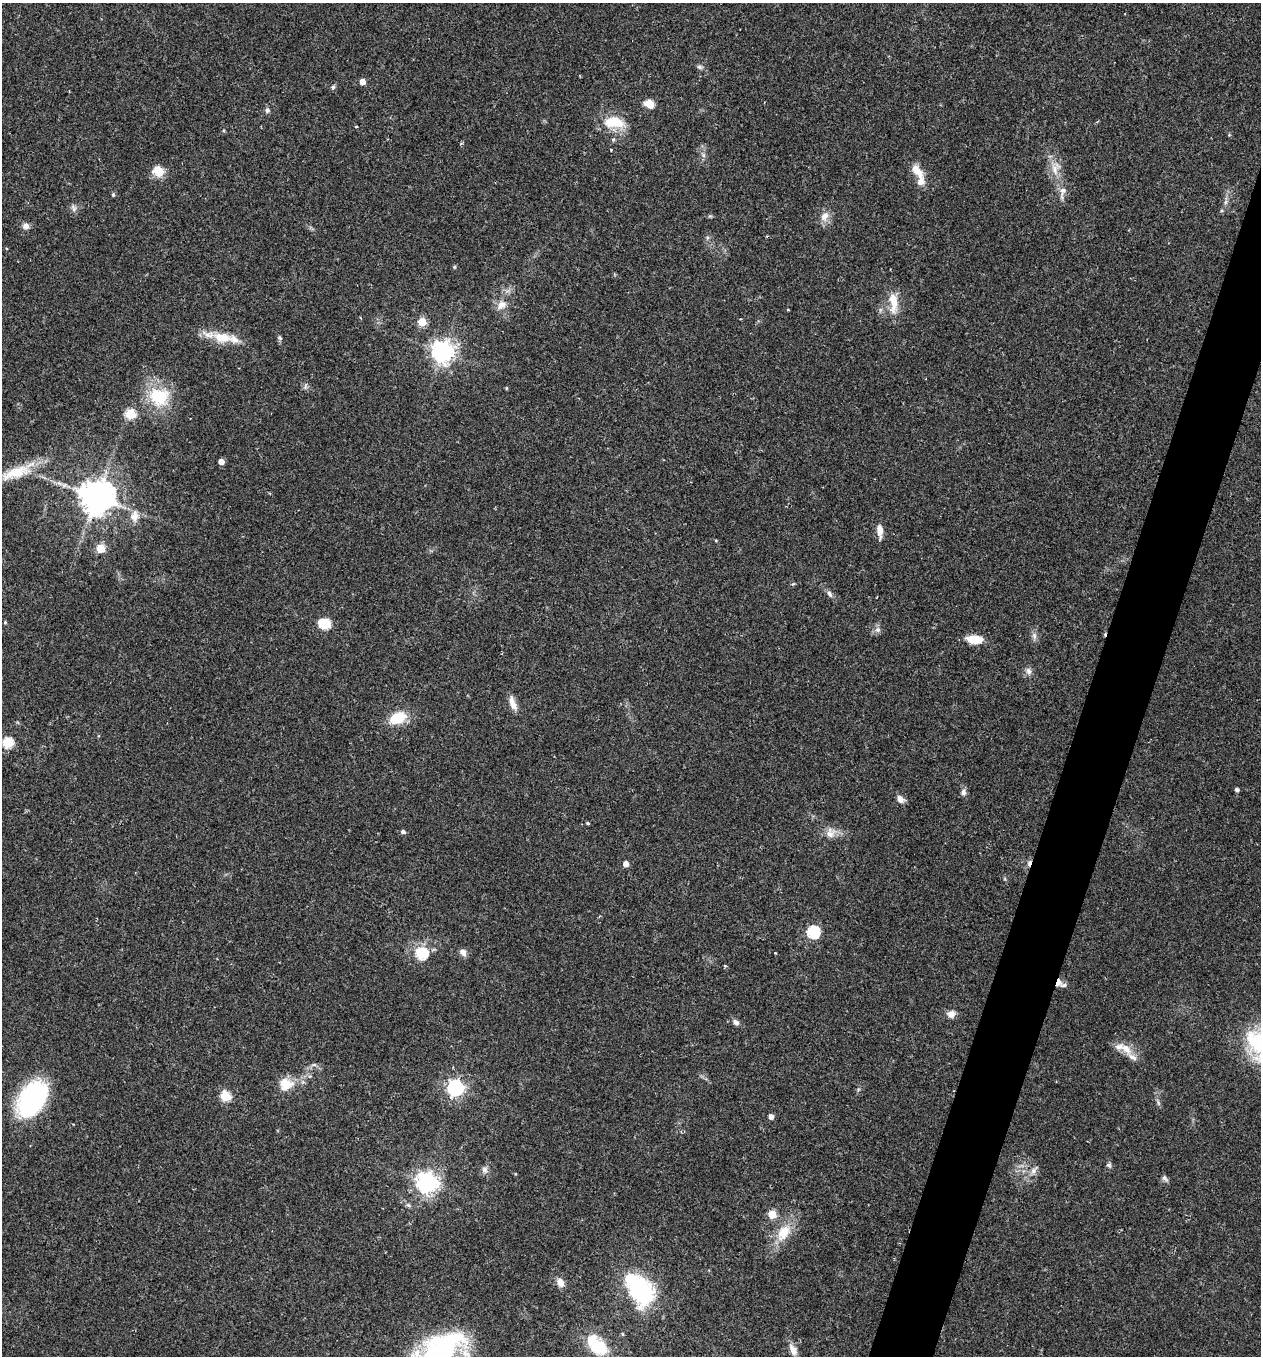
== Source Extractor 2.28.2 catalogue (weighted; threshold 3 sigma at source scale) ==
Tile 10 of 4 x 4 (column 2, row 3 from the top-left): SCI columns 1425-2683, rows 1397-2750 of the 5479 x 5487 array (HDU 1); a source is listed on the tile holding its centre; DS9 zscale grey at full resolution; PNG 1263 x 1358 px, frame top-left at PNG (2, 3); no overlay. Shown black and unused: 4% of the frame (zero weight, under 2 of 3 exposures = <1% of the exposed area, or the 3 px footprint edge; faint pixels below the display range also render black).
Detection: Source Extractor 2.28.2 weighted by HDU 2 'WHT'; one run over the whole footprint, this tile lists its part. Background 0.0386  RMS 0.0053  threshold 0.0238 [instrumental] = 3 sigma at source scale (4.5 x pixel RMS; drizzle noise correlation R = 1.50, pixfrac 1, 0.05/0.05 arcsec/px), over >= 5 px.
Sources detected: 86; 1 inside a brighter object's white glare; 3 cosmic-ray / hot-pixel residue — not listed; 4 inside a brighter listed object's ellipse — not listed separately; the other 78 listed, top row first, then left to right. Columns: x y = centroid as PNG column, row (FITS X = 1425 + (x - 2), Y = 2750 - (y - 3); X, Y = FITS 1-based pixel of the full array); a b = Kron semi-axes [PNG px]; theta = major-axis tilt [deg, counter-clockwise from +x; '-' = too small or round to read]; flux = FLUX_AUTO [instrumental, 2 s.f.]
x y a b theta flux
699 67 8 5 -26 1.2
362 82 4 4 - 5.5
333 87 5 5 - 0.91
649 104 11 8 -31 5.5
267 110 7 6 - 1.4
614 122 25 13 -4 14
356 126 3 2 - 0.74
613 140 5 5 - 0.74
703 155 7 4 -72 1.1
1055 169 17 8 -74 5.9
158 171 15 12 -26 6.5
917 171 23 10 -52 6.9
1062 192 20 7 75 3.6
113 194 5 4 - 0.71
1225 202 7 4 88 1.2
74 208 10 6 -70 1.8
824 216 15 9 52 4
26 226 8 6 -14 2.7
454 267 5 3 - 0.56
893 302 28 11 -87 10
501 305 15 10 37 4.4
788 310 3 2 - 0.47
422 322 5 5 - 16
222 337 26 12 -8 13
279 338 6 5 - 0.92
442 352 7 7 - 400
159 397 30 26 -24 23
130 414 5 5 - 29
221 462 4 4 - 5
16 473 46 15 18 18
96 497 10 9 - 1200
134 516 14 10 83 5
880 531 14 6 -87 4.9
716 540 5 3 - 0.49
100 549 5 5 - 16
830 594 10 6 -58 1.7
5 622 4 4 - 0.61
325 624 6 5 - 34
877 630 8 5 73 1.7
1034 636 8 6 -70 1.8
974 639 17 8 -4 10
1029 671 10 7 -76 2.2
513 703 17 7 -71 4.8
398 718 21 13 24 13
7 743 6 5 - 37
1236 789 4 4 - 1.5
963 792 9 7 89 1.8
900 799 10 7 -47 3.2
587 823 4 3 - 0.57
403 832 5 4 - 1.5
830 833 14 12 85 5
626 864 4 4 - 4.6
813 932 6 6 - 59
463 952 10 7 -48 2.4
422 953 6 6 - 43
725 966 4 4 - 0.62
1058 982 10 8 87 3.6
951 1014 11 9 7 3.1
736 1022 8 6 -39 1.9
1126 1049 20 10 -43 6.7
286 1084 16 14 6 10
455 1088 7 6 - 180
225 1096 6 5 - 30
32 1099 31 20 56 87
771 1117 4 4 - 3.1
1109 1165 7 5 -2 1
485 1170 9 7 -47 1.9
1033 1171 9 8 - 2.4
1164 1178 10 6 -51 1.4
426 1183 8 7 - 340
772 1215 5 5 - 15
783 1233 24 15 58 13
560 1282 13 8 -58 3.7
640 1290 40 28 -64 46
622 1334 5 3 - 0.56
597 1345 26 15 -44 22
793 1350 18 8 -63 3.9
437 1356 60 28 40 120
Overlapping masked pixels (flux is a lower limit): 1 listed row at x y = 1058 982
Isophote crosses this tile's border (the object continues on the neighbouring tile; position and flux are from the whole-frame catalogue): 1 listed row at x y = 437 1356